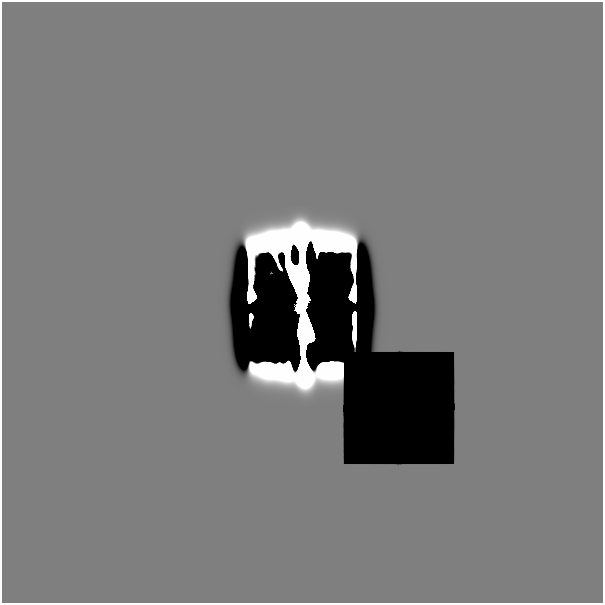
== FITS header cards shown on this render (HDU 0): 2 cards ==
NAXIS1  =                  601
NAXIS2  =                  601

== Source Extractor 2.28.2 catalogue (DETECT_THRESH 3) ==
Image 601 x 601 px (HDU 0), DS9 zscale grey, 1 PNG px = 1 image px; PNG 605 x 605 px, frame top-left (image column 1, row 601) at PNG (2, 2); no overlay
Background 0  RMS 4.2e-34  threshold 1.25e-33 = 3 sigma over >= 5 px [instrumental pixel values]
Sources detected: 3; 2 with non-positive FLUX_AUTO (blend fragments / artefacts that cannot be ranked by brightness) are not listed; the other 1 listed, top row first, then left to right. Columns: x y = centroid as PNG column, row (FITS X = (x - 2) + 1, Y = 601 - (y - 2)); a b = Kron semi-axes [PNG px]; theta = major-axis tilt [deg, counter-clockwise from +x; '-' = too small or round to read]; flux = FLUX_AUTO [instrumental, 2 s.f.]
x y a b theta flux
302 304 16 9 64 7.3
At the frame edge (FLAGS 8, measured only in part): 1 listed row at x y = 302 304
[2 non-positive-flux detections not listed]